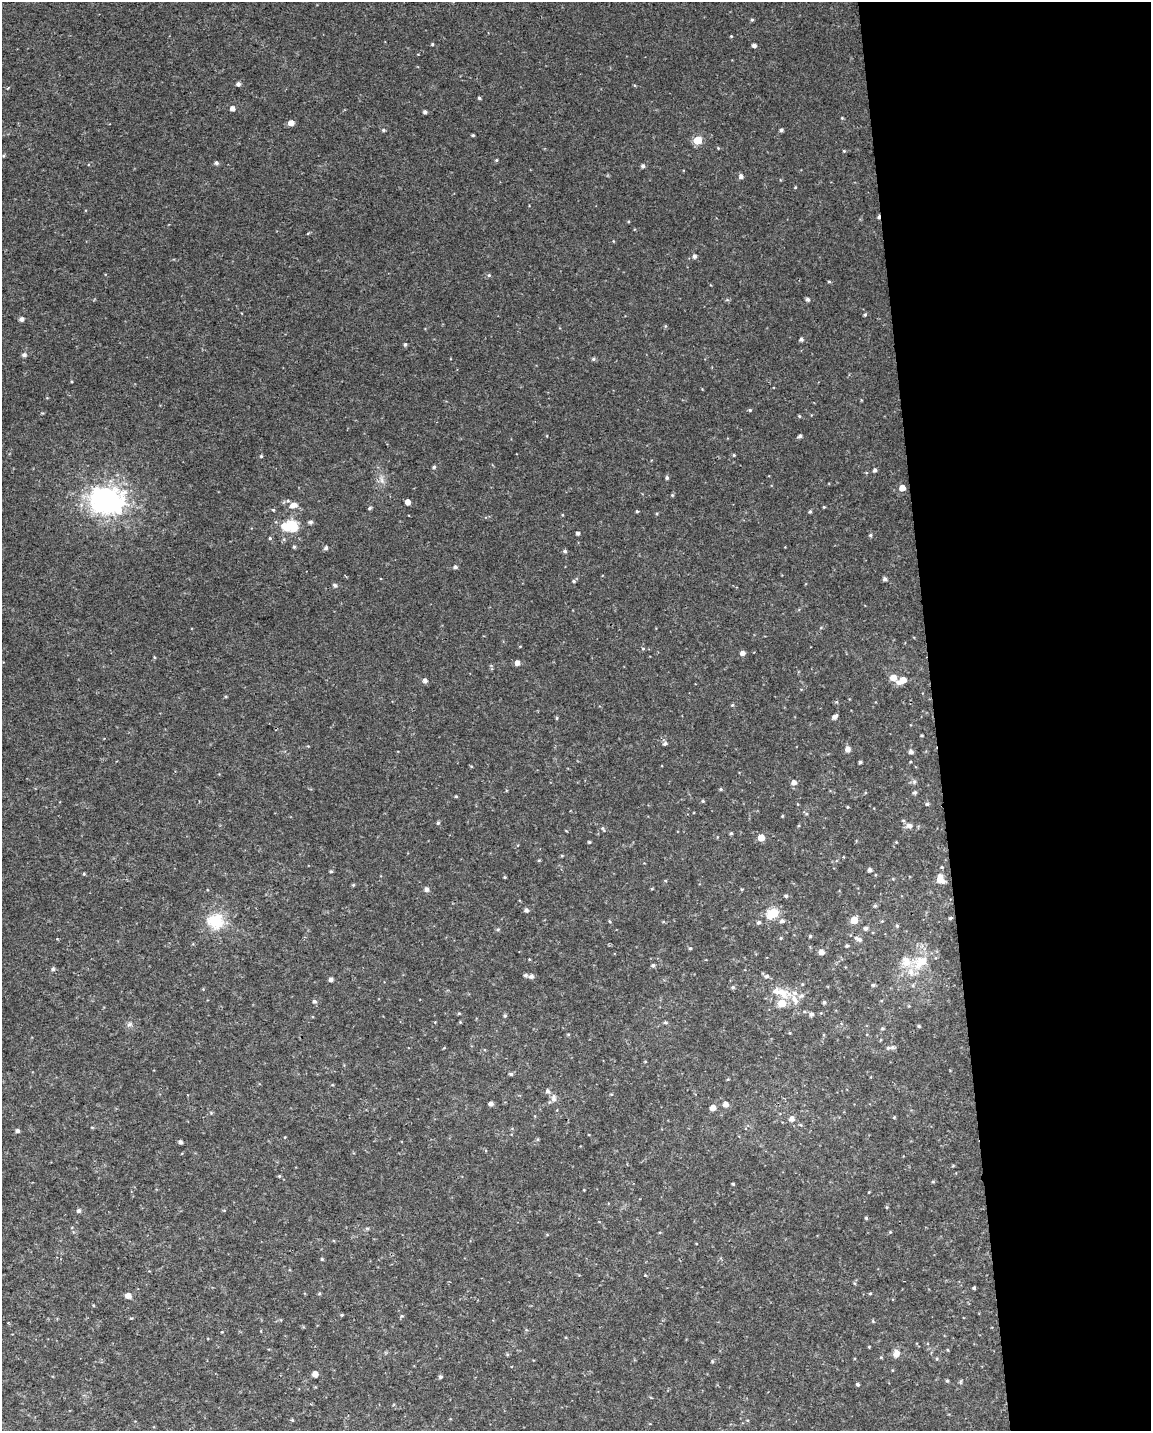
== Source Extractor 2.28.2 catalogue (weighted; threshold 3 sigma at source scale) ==
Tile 8 of 4 x 3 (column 4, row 2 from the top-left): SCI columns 3447-4595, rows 1481-2909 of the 4595 x 4347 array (HDU 1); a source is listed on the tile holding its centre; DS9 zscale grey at full resolution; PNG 1153 x 1433 px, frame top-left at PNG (2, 2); no overlay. Shown black and unused: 19% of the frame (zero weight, under 2 of 3 exposures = <1% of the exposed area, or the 3 px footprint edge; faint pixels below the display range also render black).
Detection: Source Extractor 2.28.2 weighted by HDU 2 'WHT'; one run over the whole footprint, this tile lists its part. Background 0.00345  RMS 0.003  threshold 0.0136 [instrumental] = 3 sigma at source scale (4.5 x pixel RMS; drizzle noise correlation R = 1.50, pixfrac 1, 0.0396/0.0396 arcsec/px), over >= 5 px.
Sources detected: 192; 1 cosmic-ray / hot-pixel residue — not listed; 7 inside a brighter listed object's ellipse — not listed separately; the other 184 listed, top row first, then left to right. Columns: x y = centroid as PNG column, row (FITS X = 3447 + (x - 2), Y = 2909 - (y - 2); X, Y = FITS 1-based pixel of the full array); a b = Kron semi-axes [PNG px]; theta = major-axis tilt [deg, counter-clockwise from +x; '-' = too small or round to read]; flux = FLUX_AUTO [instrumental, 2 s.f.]
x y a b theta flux
752 20 5 4 - 0.4
731 36 4 3 - 0.25
432 44 4 3 - 0.33
754 45 4 4 - 1
238 84 5 4 - 0.85
8 88 3 3 - 0.36
479 98 4 3 - 0.46
232 108 5 4 - 1.4
425 112 4 4 - 0.68
842 118 4 4 - 0.26
291 123 5 4 - 2.4
383 130 5 4 - 0.43
781 130 4 4 - 0.62
473 135 3 3 - 0.33
698 140 5 5 - 10
718 148 4 3 - 0.24
844 151 3 3 - 0.33
3 156 4 4 - 0.34
496 160 4 4 - 0.32
216 163 4 4 - 0.72
643 166 5 4 - 0.75
741 176 5 5 - 1.1
795 187 4 3 - 0.27
613 241 4 3 - 0.2
694 256 5 5 - 0.89
489 275 5 4 - 0.44
829 281 4 3 - 0.33
808 299 4 4 - 0.76
865 315 4 3 - 0.42
21 319 4 4 - 1.1
665 326 5 3 - 0.34
801 339 4 4 - 0.8
405 344 5 4 - 0.51
24 355 6 5 - 0.8
593 359 5 4 - 0.52
750 410 4 4 - 0.4
42 413 4 4 - 0.26
799 416 4 4 - 0.31
800 436 4 4 - 0.67
734 455 4 4 - 0.31
261 456 4 4 - 0.36
434 467 4 4 - 0.53
875 470 4 4 - 0.8
667 478 4 4 - 0.58
382 480 11 4 -79 1.2
902 488 5 5 - 2.8
672 495 5 3 - 0.29
106 501 24 18 -7 75
408 502 5 4 - 2.1
293 505 10 6 17 2.3
824 507 4 3 - 0.28
369 508 5 3 - 0.47
273 510 4 4 - 0.27
637 511 4 3 - 0.36
810 511 4 4 - 0.41
310 522 5 4 - 0.74
290 526 16 10 0 12
578 533 4 3 - 0.83
870 535 5 4 - 0.45
270 538 4 3 - 0.4
294 547 5 4 - 0.43
326 548 5 5 - 0.73
565 551 5 4 - 0.58
455 567 5 4 - 0.71
885 579 5 4 - 0.84
574 581 5 4 - 0.44
335 585 5 5 - 0.68
643 649 5 3 - 0.3
742 653 5 4 - 1.4
154 657 4 3 - 0.29
517 663 5 5 - 1.5
893 678 7 5 -39 3.2
425 680 5 5 - 1
903 680 5 5 - 3.2
732 705 5 4 - 0.34
834 717 6 4 41 1.1
557 718 5 3 - 0.34
922 735 3 3 - 0.3
665 743 6 5 - 0.66
848 749 6 5 - 1.7
911 752 5 4 - 1
860 762 3 3 - 0.56
471 766 5 3 - 0.26
914 781 7 5 -76 0.66
794 782 5 5 - 1.4
721 789 5 4 - 0.36
914 793 5 4 - 0.55
456 796 4 4 - 0.29
703 801 4 4 - 0.36
927 804 5 4 - 0.5
848 807 4 3 - 0.25
782 816 4 3 - 0.26
438 823 5 4 - 0.48
909 826 9 7 -7 1.5
603 828 7 4 -59 0.43
731 833 4 4 - 0.47
761 838 5 5 - 3.5
589 842 3 3 - 0.35
896 842 4 4 - 0.25
942 867 4 3 - 0.3
869 870 4 4 - 0.96
331 871 4 4 - 0.35
84 874 5 4 - 0.28
505 877 3 3 - 0.27
940 879 9 6 -65 4.1
665 881 5 3 - 0.28
353 885 4 4 - 0.34
427 889 5 5 - 1.1
741 889 5 3 - 0.26
786 896 5 4 - 0.52
875 906 5 4 - 0.53
526 910 5 5 - 0.73
773 913 6 5 - 18
950 918 4 3 - 0.48
854 920 5 5 - 6.3
215 921 25 22 -5 10
782 921 8 6 10 0.83
759 922 5 4 - 0.62
897 926 5 4 - 0.42
865 928 5 5 - 0.73
498 929 5 4 - 0.41
810 936 4 4 - 0.39
781 938 4 4 - 0.33
858 939 11 6 -30 1.4
847 946 4 3 - 0.48
690 948 4 4 - 0.38
821 952 5 5 - 1.8
921 962 25 16 21 8.2
653 965 5 4 - 0.6
53 969 6 5 - 0.61
526 975 5 4 - 0.61
531 976 5 5 - 1.1
766 976 7 5 6 0.79
331 979 4 4 - 1
873 985 5 4 - 0.44
733 987 5 4 - 0.5
781 992 30 12 -19 6.1
314 1001 5 5 - 0.71
824 1002 4 4 - 0.53
459 1013 4 4 - 0.34
811 1014 5 4 - 0.83
505 1016 6 4 68 0.44
665 1022 6 4 -16 0.42
129 1024 8 6 22 0.79
919 1026 4 3 - 0.38
882 1028 5 4 - 0.41
568 1034 4 4 - 0.31
888 1048 8 6 2 0.97
511 1074 6 4 -14 0.53
547 1091 6 5 - 0.9
554 1098 11 6 -89 1.4
491 1103 5 4 - 1.2
725 1104 5 5 - 1.9
713 1108 5 5 - 2.4
894 1117 4 4 - 0.32
791 1119 6 6 - 1.5
801 1125 5 3 - 0.29
17 1131 5 4 - 0.77
180 1142 4 4 - 0.95
279 1176 4 4 - 0.37
933 1182 5 4 - 0.35
733 1184 4 3 - 0.29
869 1192 4 3 - 0.2
887 1207 5 3 - 0.3
78 1211 5 5 - 0.73
866 1218 4 4 - 0.41
890 1232 4 4 - 0.31
322 1259 4 4 - 0.35
645 1275 3 2 - 0.25
974 1288 3 3 - 0.48
870 1293 5 3 - 0.27
128 1296 5 5 - 2.5
93 1305 4 3 - 0.25
342 1315 4 4 - 0.32
402 1316 5 4 - 0.37
873 1321 5 3 - 0.31
896 1354 9 7 73 2
937 1359 4 4 - 0.36
315 1374 5 4 - 2.2
440 1377 4 4 - 0.6
947 1381 4 3 - 0.42
960 1382 6 4 89 0.38
857 1384 4 4 - 0.5
292 1420 4 3 - 0.33